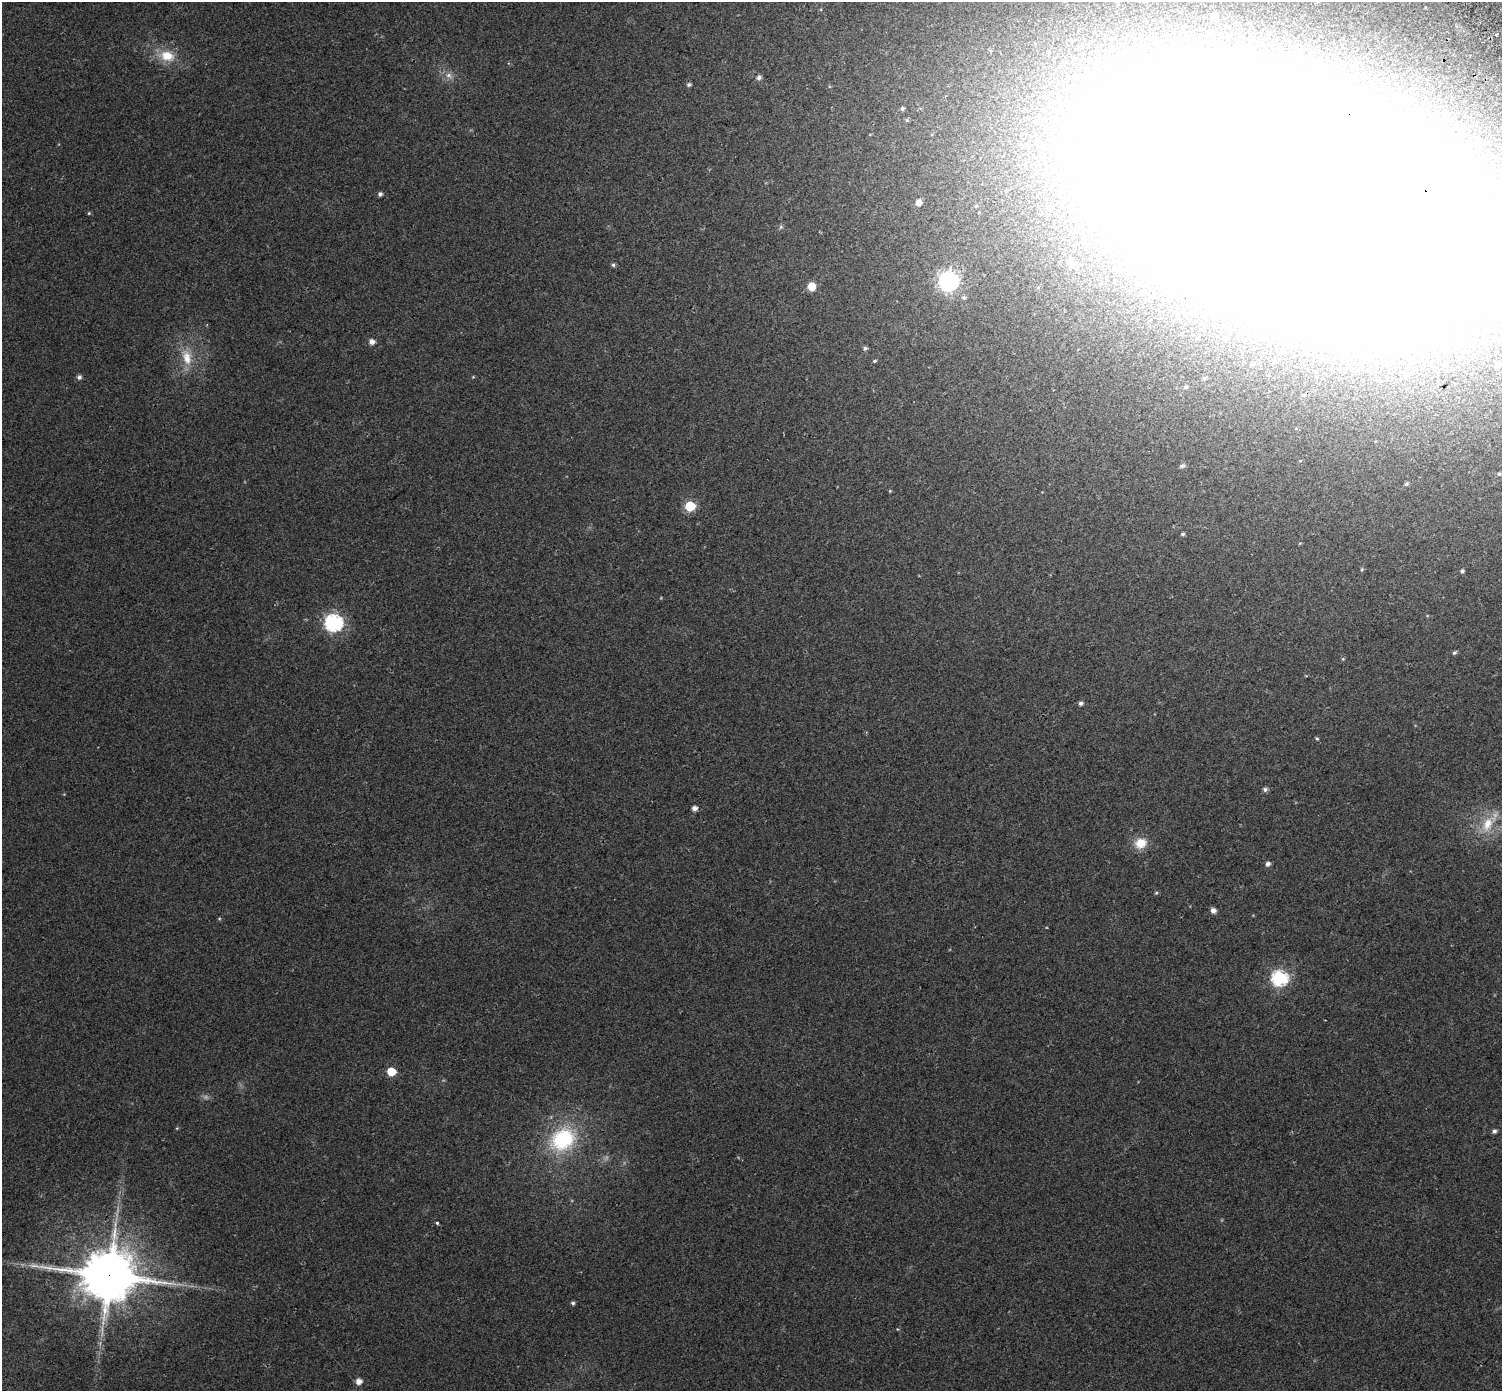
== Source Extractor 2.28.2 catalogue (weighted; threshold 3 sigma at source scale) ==
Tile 10 of 4 x 4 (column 2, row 3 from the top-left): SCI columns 1567-3066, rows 1683-3071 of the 6126 x 6079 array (HDU 1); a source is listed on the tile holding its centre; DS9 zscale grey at full resolution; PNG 1504 x 1393 px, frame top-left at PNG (2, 2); no overlay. Shown black and unused: <1% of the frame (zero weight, under 2 of 3 exposures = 4% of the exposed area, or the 3 px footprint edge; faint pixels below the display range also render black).
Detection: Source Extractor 2.28.2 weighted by HDU 2 'WHT'; one run over the whole footprint, this tile lists its part. Background 0.0555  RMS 0.011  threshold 0.0511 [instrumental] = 3 sigma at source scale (4.5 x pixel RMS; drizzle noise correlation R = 1.50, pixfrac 1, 0.0396/0.0396 arcsec/px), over >= 5 px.
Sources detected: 77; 2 too faint to see at this stretch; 12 inside a brighter object's white glare — not listed; the other 63 listed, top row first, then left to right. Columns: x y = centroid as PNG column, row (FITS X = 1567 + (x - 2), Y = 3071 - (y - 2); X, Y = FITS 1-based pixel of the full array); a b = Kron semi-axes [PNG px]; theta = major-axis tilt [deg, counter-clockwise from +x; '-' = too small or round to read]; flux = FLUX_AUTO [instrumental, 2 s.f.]
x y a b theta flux
1214 16 7 6 - 8.5
1496 35 4 3 - 3.1
167 56 21 14 -11 25
1109 66 11 8 -7 6.9
449 75 11 8 -35 6.8
759 77 6 5 - 3.7
689 85 6 5 - 2.3
1395 95 6 5 - 4.7
902 108 5 4 - 2.5
1445 114 7 7 - 3.6
907 120 5 5 - 1.6
1479 145 7 5 3 2.9
380 194 5 5 - 3.2
1293 199 178 79 -20 33000
919 202 6 5 - 7.1
976 206 4 4 - 1.3
89 213 4 4 - 1.2
781 227 6 5 - 1.8
1072 264 13 12 - 11
613 265 6 5 - 2
948 281 8 8 - 490
811 286 8 7 - 15
964 297 6 6 - 2.5
372 342 7 6 - 5.9
865 348 6 5 - 2.4
187 357 25 14 -75 24
875 361 5 4 - 1.5
1252 364 7 6 - 2.9
1497 365 8 7 - 5.6
79 377 6 6 - 3.1
473 377 4 3 - 0.91
1204 378 5 5 - 2
1186 387 5 5 - 2.2
1182 466 6 5 - 2.9
1499 474 5 4 - 1.7
1406 484 5 4 - 1.9
890 491 4 4 - 1
690 506 6 6 - 67
1183 534 5 4 - 1.8
1362 569 4 4 - 1.3
1462 571 5 4 - 1.9
334 623 8 7 - 330
1454 653 6 4 41 2
1343 659 5 4 - 1.2
1081 703 5 5 - 3.4
1317 738 5 4 - 1.5
1265 789 6 5 - 3
694 808 6 5 - 4.9
1487 824 27 14 54 29
1141 843 15 12 18 19
1268 864 6 5 - 4
1156 893 5 4 - 1.4
1213 911 6 5 - 5.6
219 919 5 3 - 1.1
1279 978 7 7 - 240
391 1072 6 5 - 30
177 1128 5 4 - 1
1494 1131 6 5 - 3
563 1139 33 26 35 99
437 1223 3 3 - 3.2
109 1275 17 14 -2 7000
573 1303 4 4 - 2.3
359 1381 6 5 - 7.9
Overlapping masked pixels (flux is a lower limit): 2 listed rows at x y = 1293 199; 109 1275
Isophote crosses this tile's border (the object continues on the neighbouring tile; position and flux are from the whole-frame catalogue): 1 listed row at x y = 1293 199